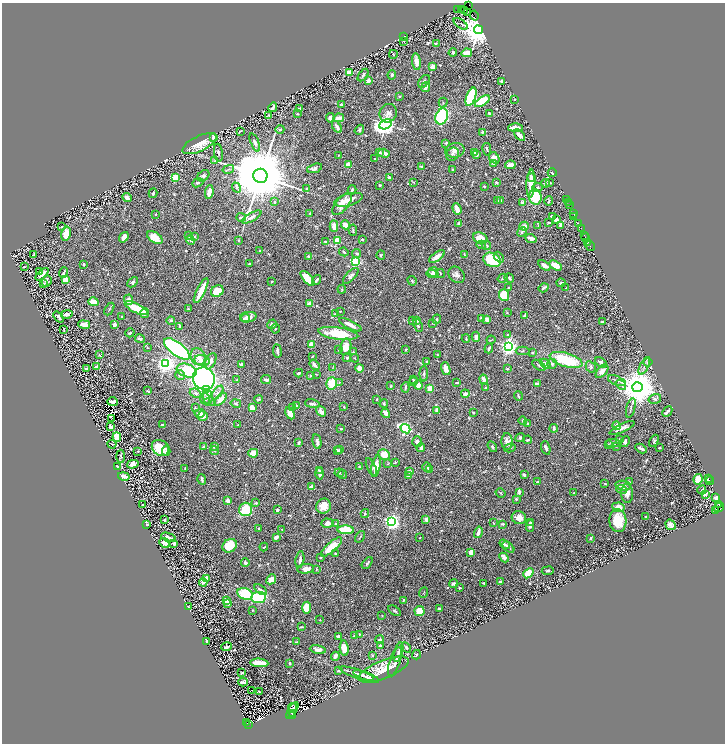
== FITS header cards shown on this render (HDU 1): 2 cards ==
NAXIS1  =                 1446
NAXIS2  =                 1483

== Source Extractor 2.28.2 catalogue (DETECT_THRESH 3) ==
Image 1446 x 1483 px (HDU 1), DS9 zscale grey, zoomed out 1/2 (1 PNG px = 2 x 2 image px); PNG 727 x 746 px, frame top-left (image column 2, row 1482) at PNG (2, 3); each listed source drawn as its Kron ellipse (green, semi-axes under 4 px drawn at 4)
Background 0.714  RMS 0.015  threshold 0.0454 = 3 sigma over >= 5 px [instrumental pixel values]
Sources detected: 827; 67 cannot appear on this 1/2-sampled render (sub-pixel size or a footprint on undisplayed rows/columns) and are neither listed nor drawn; of the other 760, the 500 brightest by FLUX_AUTO listed and drawn (260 fainter detections omitted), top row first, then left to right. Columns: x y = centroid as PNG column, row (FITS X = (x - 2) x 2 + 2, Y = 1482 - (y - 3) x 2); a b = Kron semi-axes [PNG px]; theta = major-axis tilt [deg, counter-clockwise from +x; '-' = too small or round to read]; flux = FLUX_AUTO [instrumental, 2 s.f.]
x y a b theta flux
468 5 2 2 - 77
457 9 2 1 - 62
461 9 3 2 - 580
465 10 3 2 - 320
468 13 3 1 - 75
474 15 5 1 - 83
461 24 8 3 -36 3.9
478 30 4 4 - 7900
404 36 2 2 - 2.3
404 42 3 2 - 2.9
436 43 3 3 - 2.4
453 53 4 4 - 6
467 53 5 3 - 38
393 54 4 3 - 2.5
416 62 8 4 -83 23
433 67 3 3 - 25
349 72 3 2 - 120
363 75 7 3 55 5.8
392 75 4 3 - 4.3
368 80 4 3 - 15
424 81 7 5 53 7.2
502 81 3 2 - 9.3
426 87 5 3 - 11
399 96 3 2 - 3
471 97 9 4 69 190
514 99 2 2 - 3.5
482 101 8 4 33 99
443 103 5 3 - 3
342 105 4 3 - 3.4
273 107 5 2 - 6.2
299 109 2 2 - 12
388 113 9 8 - 15
297 114 3 3 - 3.4
489 114 4 3 - 5.4
269 115 3 2 - 2.9
442 116 8 6 68 250
330 118 4 4 - 10
339 118 5 3 - 25
386 124 6 4 27 1700
337 127 6 3 -57 14
515 128 7 3 1 35
280 129 4 3 - 4.3
359 130 5 4 - 6.9
240 131 4 3 - 2.2
482 132 3 2 - 3.4
520 135 6 3 -44 22
213 137 3 2 - 31
255 142 9 4 -67 8.3
446 143 3 3 - 2.8
199 144 18 7 26 55
487 149 6 2 -79 3.6
455 150 9 7 10 19
218 152 9 3 -82 7
380 152 3 3 - 3.9
384 153 6 3 -17 16
474 153 3 2 - 6.3
452 154 7 6 - 8.1
338 155 2 2 - 2.2
476 155 3 3 - 12
494 158 6 4 -59 20
375 159 2 2 - 3.9
215 161 3 2 - 2.4
493 163 3 2 - 3.6
348 165 3 3 - 39
510 165 5 2 - 28
421 167 3 3 - 5.4
315 168 8 4 18 11
228 169 6 2 13 3.3
453 169 3 2 - 2.6
552 173 4 3 - 3.4
203 176 6 5 - 6.6
260 176 7 7 - 48000
175 178 3 3 - 140
390 178 3 2 - 9.2
531 178 4 2 - 7.9
414 182 3 2 - 3.5
496 182 2 2 - 17
550 182 3 2 - 8.8
198 183 6 3 24 4.8
531 183 14 4 87 48
546 183 4 3 - 2.9
379 185 3 3 - 5.5
484 186 3 2 - 2.6
538 187 5 3 - 4.4
237 188 5 4 - 9.1
306 189 4 3 - 3.3
352 190 4 3 - 3.5
209 192 7 3 82 28
153 193 5 3 - 5.4
127 197 5 3 - 14
535 197 7 6 - 89
567 199 2 1 - 37
349 200 15 6 15 31
500 200 3 2 - 4.4
497 201 3 3 - 9.3
549 201 5 3 - 3.5
274 202 3 3 - 3.3
522 203 3 3 - 11
568 203 2 1 - 46
342 204 13 6 51 27
569 205 2 1 - 33
457 209 6 2 -71 37
573 213 3 1 - 38
310 214 4 2 - 3.6
156 215 2 2 - 2.2
553 216 4 2 - 11
573 216 3 1 - 85
241 217 5 3 - 5.2
252 217 11 4 29 13
556 219 3 2 - 21
549 222 3 2 - 3.7
578 223 3 1 - 89
459 224 2 2 - 35
345 225 4 3 - 24
560 225 4 2 - 9.7
334 226 6 3 -88 19
524 226 4 4 - 14
538 226 3 3 - 2.2
62 227 2 2 - 2.5
581 228 2 1 - 25
353 230 5 2 - 3.7
522 232 5 3 - 5.6
66 234 7 4 79 34
584 235 2 1 - 46
189 236 2 2 - 2.4
124 237 5 3 - 21
155 237 8 5 -34 37
195 237 3 3 - 4.7
480 238 7 5 -20 40
531 238 6 4 -20 20
585 238 3 2 - 100
362 239 3 2 - 3
190 240 5 3 - 2.9
239 240 3 3 - 3.2
337 241 3 3 - 120
325 242 4 2 - 3.4
588 242 2 1 - 99
481 245 4 3 - 3.8
486 245 5 3 - 3.7
590 246 5 1 - 280
260 251 2 2 - 2.6
344 252 5 3 - 5.4
357 253 4 3 - 4.3
34 255 4 2 - 6.6
381 255 4 3 - 3.7
464 255 3 2 - 3.4
308 256 2 2 - 15
437 256 9 3 36 30
499 257 6 3 -49 6.7
492 260 9 7 -25 160
355 261 3 3 - 440
83 264 2 2 - 3.8
249 264 4 2 - 4.3
544 265 7 4 -33 17
555 265 7 4 -31 43
24 267 3 2 - 2.3
40 271 4 3 - 4.8
433 272 5 4 - 9.5
63 273 5 2 - 5.7
440 273 4 2 - 2.3
42 274 8 3 44 26
432 274 6 3 -9 6.4
456 275 9 7 -47 13
351 276 10 4 45 9.8
307 278 9 4 -49 56
503 278 5 2 - 2.9
509 278 5 3 - 6.6
65 280 4 3 - 59
317 280 5 2 - 7.5
47 281 6 4 74 8.8
272 281 2 2 - 2.8
412 281 5 3 - 4.2
133 282 6 4 44 6.5
44 283 4 3 - 2.3
561 283 4 2 - 4.3
508 287 2 2 - 3.1
544 288 5 2 - 8.5
566 288 2 2 - 2.7
342 289 4 3 - 3.4
201 291 14 2 63 77
217 291 6 5 - 51
504 295 6 5 - 120
128 300 5 4 - 14
93 302 5 3 - 40
309 303 3 3 - 14
136 308 12 4 -26 84
109 309 7 3 61 3.3
188 309 2 2 - 2.8
340 311 2 2 - 2.5
145 313 5 4 - 12
507 313 3 3 - 2.3
67 314 6 4 13 13
335 314 2 1 - 2.4
121 316 2 2 - 2.8
524 316 3 2 - 3.3
59 317 6 3 -51 9.4
248 317 8 5 8 18
245 318 5 4 - 10
481 318 2 2 - 16
437 319 4 3 - 3.2
487 319 4 4 - 12
171 320 4 4 - 7
412 321 3 2 - 2.9
417 321 3 3 - 5.4
602 322 2 2 - 9.8
433 323 4 2 - 3
84 324 6 4 -11 19
114 324 3 2 - 20
272 324 5 4 - 7
350 325 12 3 -26 22
418 325 7 3 -68 7.1
180 326 4 2 - 8.6
64 329 3 2 - 2.6
275 329 5 2 - 2.2
130 333 5 3 - 4.6
338 333 20 6 -8 110
508 335 4 3 - 6.8
476 337 5 4 - 12
466 338 4 2 - 3.9
140 339 5 3 - 9
491 340 4 2 - 2.2
312 345 4 3 - 37
346 347 8 5 76 40
508 347 4 4 - 1400
147 348 3 2 - 2.2
489 348 5 2 - 8
177 349 15 6 -37 860
338 350 4 2 - 2.2
405 350 2 2 - 4
277 351 7 2 -83 13
522 351 7 3 0 4.1
353 352 3 3 - 3.4
532 352 3 3 - 2.6
99 355 4 3 - 2.4
438 355 3 2 - 2.5
312 356 3 2 - 2.3
198 357 9 7 -67 20
347 358 4 3 - 4.4
355 358 4 2 - 2.2
202 360 8 5 -9 25
566 360 17 7 -16 140
211 361 9 4 64 19
427 361 2 2 - 4.6
648 362 4 4 - 7.3
601 363 7 3 -36 13
166 364 4 4 - 1500
241 364 3 3 - 6.3
545 364 6 4 -42 18
552 364 5 5 - 7.9
315 365 6 3 -51 16
539 365 7 3 -33 6.1
644 366 9 3 62 6.6
96 367 2 2 - 6.5
591 367 6 4 -58 5.4
333 368 4 3 - 2.2
359 368 4 4 - 21
86 369 3 3 - 4.5
446 369 7 4 -71 23
507 369 2 2 - 5.2
187 371 10 6 -18 180
602 371 8 5 50 25
299 373 4 2 - 9.4
424 373 8 3 88 5.9
316 374 4 2 - 2.2
180 375 5 5 - 8.9
310 376 3 2 - 3.1
204 378 11 10 - 980
413 379 3 2 - 3.3
483 379 4 3 - 14
237 380 4 2 - 2.2
266 380 5 3 - 11
413 381 4 3 - 3
617 381 9 3 -21 7.5
339 382 3 3 - 2.4
457 382 3 2 - 4.7
332 383 6 5 - 62
537 384 3 2 - 9.5
418 385 4 3 - 18
621 385 6 3 -38 5.7
391 386 3 2 - 3.9
405 387 5 2 - 5
637 387 5 5 - 11000
430 388 4 3 - 31
485 388 3 2 - 2.9
207 390 4 3 - 27
148 391 3 2 - 3.5
195 393 6 4 -25 8.5
217 393 8 4 53 11
465 394 4 3 - 12
518 396 5 2 - 3.2
208 397 7 5 -88 12
205 399 5 5 - 9.4
220 399 8 4 48 30
258 399 4 3 - 5.9
377 399 3 1 - 2.2
655 399 6 4 16 7.9
113 402 5 3 - 14
210 402 6 4 2 5.8
236 403 5 3 - 5.1
312 404 7 3 -11 8
384 404 4 3 - 4.3
296 406 3 2 - 2.9
293 407 4 3 - 5.4
344 407 3 3 - 2.8
195 408 3 2 - 3
252 408 4 3 - 30
631 408 10 2 75 4.5
321 411 6 4 -55 17
437 411 4 3 - 17
667 411 6 2 47 11
200 413 5 4 - 13
290 413 6 4 -63 23
386 413 5 3 - 13
473 413 2 2 - 5
203 416 5 5 - 15
112 418 2 1 - 3.3
523 421 4 3 - 3.8
528 423 4 2 - 3.5
162 425 2 2 - 4.9
238 425 3 2 - 3.2
617 426 4 3 - 13
111 427 4 3 - 16
554 428 4 3 - 6
622 428 14 3 25 13
341 429 2 2 - 2.5
405 429 5 4 - 580
117 437 5 3 - 53
520 438 5 4 - 4.8
619 439 3 2 - 3.4
527 440 4 3 - 3.1
317 441 7 3 -78 13
654 441 6 3 60 3.2
417 442 5 5 - 11
507 442 8 5 -87 21
625 442 6 4 63 7.3
299 443 3 2 - 7.2
613 443 7 3 1 5.9
112 444 4 2 - 2.4
609 445 3 3 - 3.5
616 446 4 3 - 2.6
203 447 4 3 - 8.3
214 447 4 4 - 4
492 447 6 3 -56 4.9
160 448 9 7 -34 90
421 448 4 2 - 20
510 448 5 2 - 2.6
546 448 7 3 -72 9.5
641 448 6 2 -27 13
659 448 2 2 - 2.4
340 450 3 3 - 6.4
138 451 2 2 - 2.5
166 451 5 2 - 5.5
214 451 5 3 - 3.9
337 451 4 2 - 9.1
253 453 5 4 - 49
384 454 6 5 - 43
121 456 7 3 -88 4.7
395 462 4 3 - 2.4
133 464 6 4 15 25
388 464 4 3 - 2.4
117 466 2 2 - 4
376 466 11 3 78 45
359 467 3 3 - 3
371 467 9 2 -65 4.5
427 467 5 3 - 5.4
185 468 3 2 - 2.8
429 469 4 3 - 4.3
319 471 4 2 - 4
410 471 4 2 - 16
339 473 4 3 - 3.5
320 474 6 3 -90 11
343 474 4 3 - 3.3
409 475 2 2 - 22
524 475 3 3 - 8
124 476 6 3 -12 19
202 479 5 2 - 6.9
698 479 5 4 - 50
708 479 2 1 - 35
710 481 4 2 - 63
538 482 2 2 - 5.5
629 482 3 3 - 2.6
605 483 3 2 - 2.5
623 486 8 5 -7 22
312 487 3 3 - 26
622 489 5 3 - 8.9
702 490 4 3 - 4.9
519 492 4 3 - 6.9
501 493 5 2 - 3
574 493 4 3 - 2.8
627 493 9 6 -86 20
705 494 4 2 - 65
716 498 4 3 - 9.5
516 499 2 2 - 4.1
228 501 4 3 - 14
256 503 3 3 - 4.3
719 504 2 1 - 200
143 505 2 2 - 2.5
324 506 8 7 - 34
618 507 6 4 -9 30
719 507 5 4 - 990
246 509 7 6 - 140
277 510 3 3 - 7.3
716 510 3 2 - 170
365 514 4 4 - 3.1
646 517 2 2 - 3.6
519 518 7 6 - 22
164 520 2 2 - 4.4
426 520 4 3 - 8.9
391 521 4 3 - 1300
618 521 11 8 -87 69
531 522 3 2 - 2.9
328 523 6 4 -2 17
493 523 3 2 - 2.3
147 524 4 3 - 4.9
336 524 4 3 - 2.4
503 524 3 2 - 5.9
671 525 5 4 - 15
530 526 6 4 90 8.9
259 528 2 2 - 4
282 529 2 2 - 4.9
346 530 8 3 -3 170
478 532 6 2 76 15
169 537 8 3 -19 20
276 537 4 3 - 13
360 537 6 2 54 2.3
420 538 2 2 - 2.5
591 538 3 2 - 3.7
164 543 5 4 - 18
174 543 4 3 - 9.9
505 544 6 3 -34 7.8
230 546 8 6 37 60
264 547 4 2 - 2.9
331 547 13 5 41 79
508 547 7 3 -40 6.2
471 552 3 2 - 22
336 553 3 2 - 2.7
320 557 4 3 - 3.3
504 557 5 3 - 17
300 560 8 3 81 8.9
245 563 4 3 - 8.1
367 563 7 2 52 3.8
306 569 8 4 6 26
316 569 4 2 - 3
548 571 6 3 8 6.6
528 573 6 4 41 47
206 578 2 2 - 47
271 579 5 4 - 18
500 581 3 2 - 4.3
203 582 4 3 - 9.7
484 583 3 2 - 3
453 584 4 3 - 7.2
459 588 3 3 - 4.7
261 590 7 3 -34 7.7
424 593 5 2 - 2.2
245 594 8 5 -23 120
259 597 7 5 6 160
403 600 4 2 - 3.5
226 601 2 2 - 53
228 603 4 3 - 8.8
188 607 2 2 - 7
307 608 6 4 85 76
440 609 3 2 - 5.4
252 610 3 3 - 2.5
395 611 7 2 -35 4.1
419 611 5 5 - 37
382 615 2 2 - 2.5
320 620 2 2 - 2.3
301 627 3 2 - 2.6
359 634 3 2 - 2.6
338 636 3 2 - 23
354 636 3 2 - 6.1
380 639 4 3 - 5.1
206 642 3 2 - 5.8
296 642 4 2 - 2.5
380 646 2 2 - 12
226 647 5 2 - 7.6
344 648 8 4 -84 31
406 648 6 3 -59 5.1
318 650 8 4 -9 14
398 652 10 3 74 7.2
416 655 5 2 - 2.4
335 656 4 2 - 12
372 656 3 3 - 2.3
395 662 15 5 72 23
259 663 9 3 -4 55
290 663 3 2 - 5.4
384 670 27 9 22 62
338 671 4 3 - 3.6
242 673 3 2 - 5.6
357 674 18 3 -18 12
366 676 13 3 -20 15
243 682 5 3 - 9.1
252 690 2 1 - 17
259 691 2 2 - 2.2
293 707 4 2 - 4.5
292 710 9 2 59 95
293 713 2 1 - 84
292 715 2 2 - 390
247 722 2 1 - 120
248 724 3 2 - 240
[260 fainter detections neither listed nor drawn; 67 sub-pixel or undisplayed-footprint detections neither listed nor drawn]